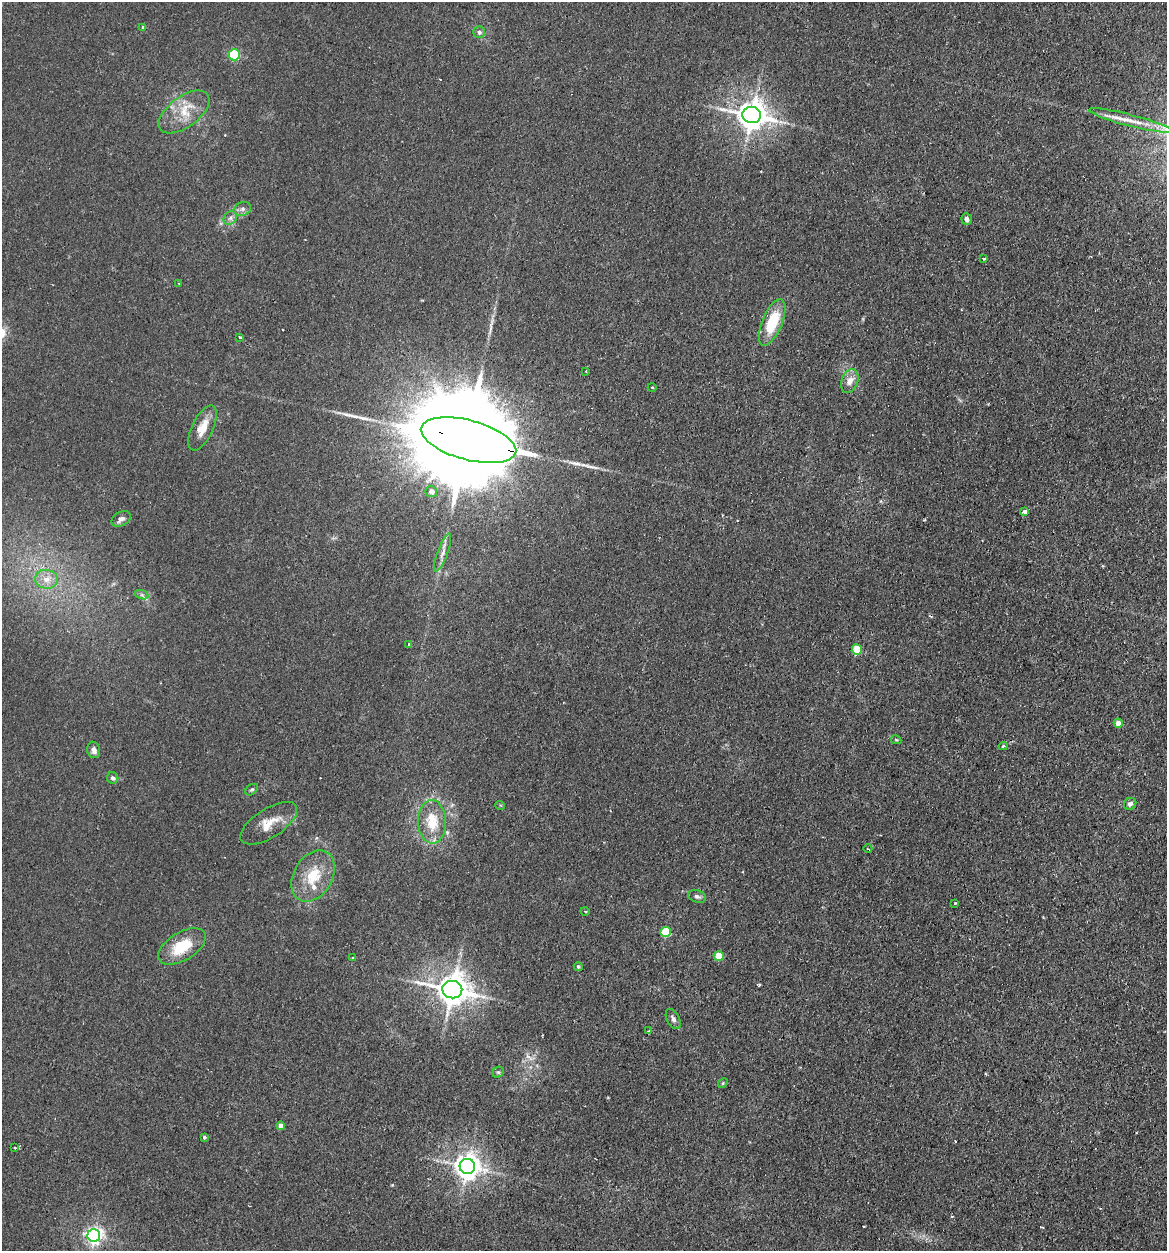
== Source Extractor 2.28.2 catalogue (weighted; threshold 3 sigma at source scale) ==
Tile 6 of 4 x 4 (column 2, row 2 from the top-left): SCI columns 1345-2509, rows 2703-3951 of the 5198 x 5223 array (HDU 1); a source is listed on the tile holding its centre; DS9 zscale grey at full resolution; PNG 1169 x 1253 px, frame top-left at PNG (2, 2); each listed source drawn as its Kron ellipse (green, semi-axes under 4 px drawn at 4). Shown black and unused: <1% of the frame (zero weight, under 2 of 3 exposures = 3% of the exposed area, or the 3 px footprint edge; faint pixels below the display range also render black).
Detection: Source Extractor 2.28.2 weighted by HDU 2 'WHT'; one run over the whole footprint, this tile lists its part. Background 0.0425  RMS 0.0057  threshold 0.0255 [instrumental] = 3 sigma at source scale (4.5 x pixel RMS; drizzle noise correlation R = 1.50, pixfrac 1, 0.05/0.05 arcsec/px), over >= 5 px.
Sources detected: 64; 5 cosmic-ray / hot-pixel residue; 2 long thin detections or spike segments (spike, bleed or trail) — neither listed nor drawn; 1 inside a brighter listed object's ellipse — not listed separately; the other 56 listed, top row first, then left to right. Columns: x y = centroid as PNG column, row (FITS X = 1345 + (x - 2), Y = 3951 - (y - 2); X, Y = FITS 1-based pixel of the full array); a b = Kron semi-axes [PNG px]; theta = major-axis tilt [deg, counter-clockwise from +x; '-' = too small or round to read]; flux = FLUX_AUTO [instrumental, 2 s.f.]
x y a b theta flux
143 27 3 3 - 0.76
479 32 6 6 - 1.7
234 55 6 5 - 41
184 112 29 15 36 13
752 115 9 8 - 830
1130 120 42 5 -15 9.4
242 209 9 6 15 2.2
230 218 7 6 - 1.9
967 219 6 5 - 1.8
984 259 3 3 - 1.1
179 283 4 2 - 0.43
772 322 25 10 67 23
240 337 3 3 - 1.2
586 371 3 3 - 0.42
850 381 12 8 72 4.2
652 387 4 3 - 0.44
203 428 24 10 65 9.2
469 440 49 20 -15 23000
431 492 6 5 - 3.6
1025 512 3 3 - 13
121 519 10 7 27 2.5
443 553 20 5 70 3.6
46 579 11 9 -8 5.7
142 595 7 4 -18 1.2
409 645 3 2 - 0.77
857 650 5 5 - 19
1118 723 5 4 - 5.3
896 740 5 4 - 0.61
1003 746 4 4 - 0.9
94 750 8 6 -78 2.6
113 778 6 5 - 1.3
252 790 7 5 37 1
1130 804 6 6 - 2.2
500 805 5 3 - 0.57
432 822 22 14 -88 15
269 823 32 14 33 11
868 849 4 3 - 0.43
313 876 27 19 60 17
697 896 9 6 -19 1.7
955 903 3 3 - 0.84
585 911 4 3 - 0.49
666 932 5 5 - 28
182 946 26 14 31 19
719 956 5 5 - 12
353 958 3 3 - 0.75
578 966 5 4 - 0.79
452 990 10 9 - 1000
673 1019 11 6 -63 2.2
649 1031 3 2 - 0.58
498 1072 6 5 - 0.95
723 1083 5 4 - 0.7
281 1126 4 4 - 4.9
204 1137 3 3 - 0.99
14 1147 3 3 - 2.3
467 1166 7 7 - 590
94 1235 6 6 - 230
Overlapping masked pixels (flux is a lower limit): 2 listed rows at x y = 469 440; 182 946